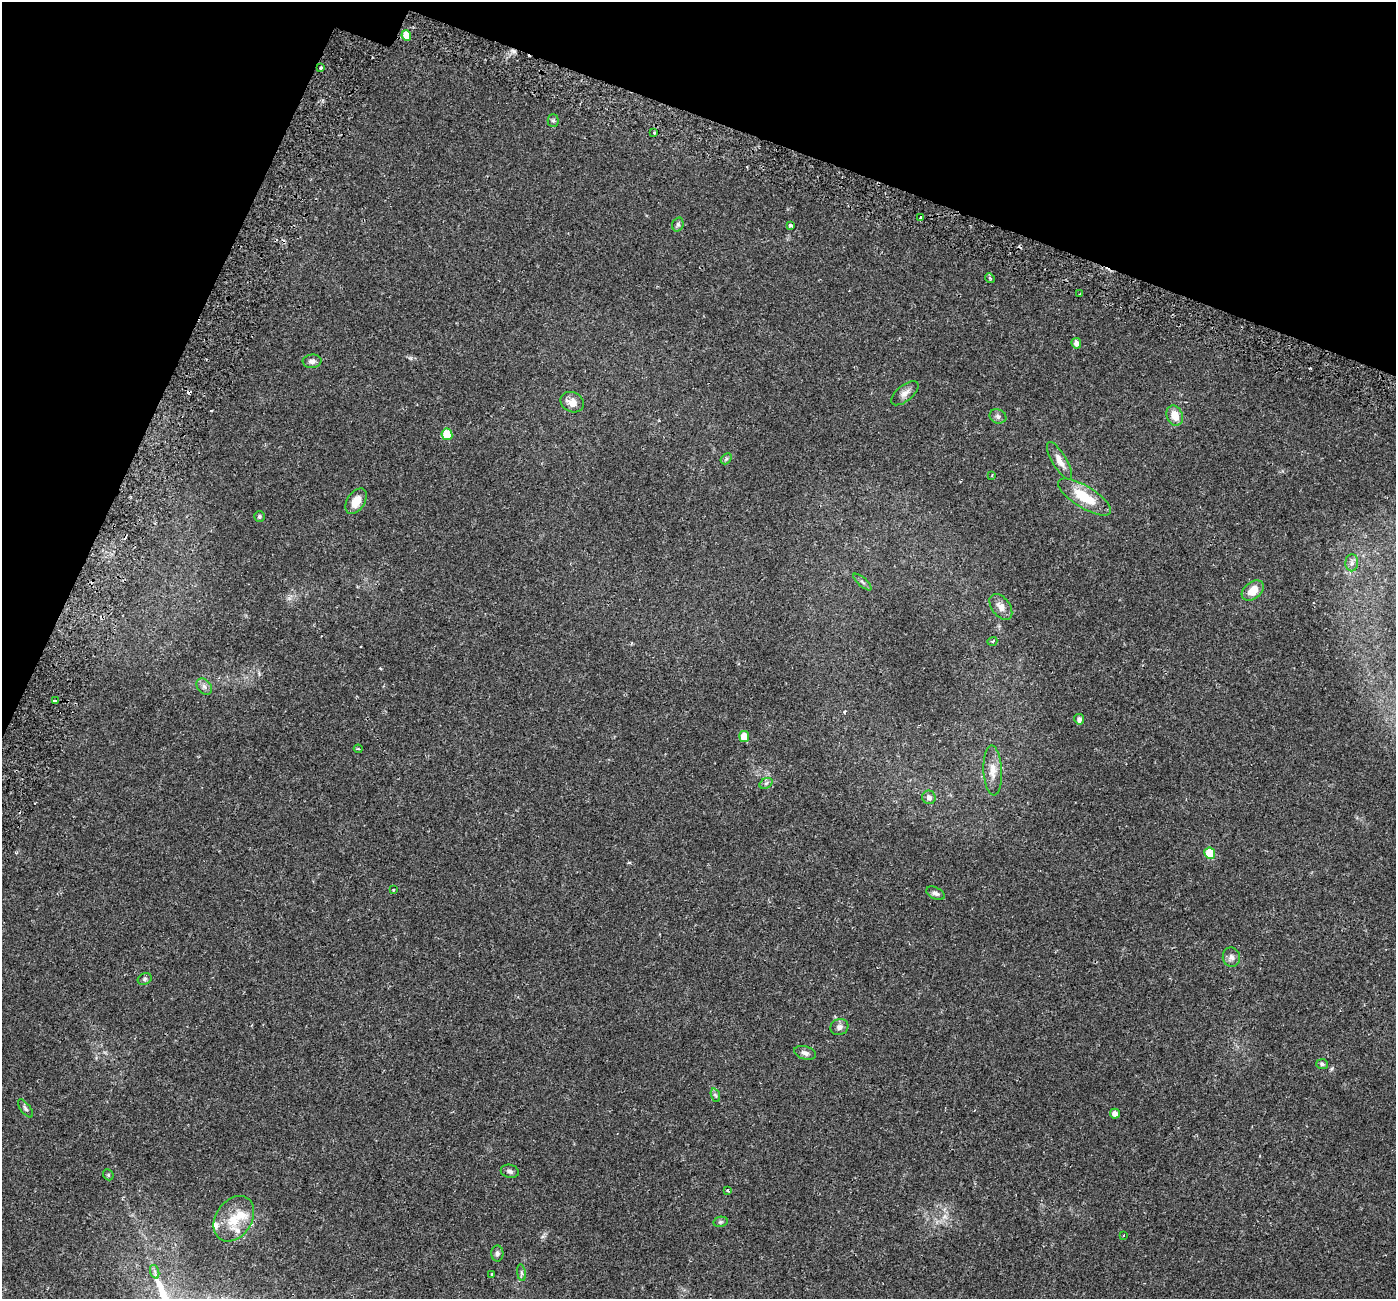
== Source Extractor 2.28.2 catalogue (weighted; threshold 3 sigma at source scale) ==
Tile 2 of 4 x 4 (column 2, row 1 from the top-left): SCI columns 1465-2858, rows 4185-5481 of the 5723 x 5838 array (HDU 1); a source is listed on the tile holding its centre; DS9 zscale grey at full resolution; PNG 1398 x 1301 px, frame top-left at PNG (2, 2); each listed source drawn as its Kron ellipse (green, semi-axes under 4 px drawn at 4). Shown black and unused: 18% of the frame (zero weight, under 2 of 3 exposures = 5% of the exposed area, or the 3 px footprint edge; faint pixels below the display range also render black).
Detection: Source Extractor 2.28.2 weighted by HDU 2 'WHT'; one run over the whole footprint, this tile lists its part. Background 0.0319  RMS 0.0039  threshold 0.0175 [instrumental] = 3 sigma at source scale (4.5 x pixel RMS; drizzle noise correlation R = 1.50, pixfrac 1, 0.0396/0.0396 arcsec/px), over >= 5 px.
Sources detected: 67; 8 cosmic-ray / hot-pixel residue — neither listed nor drawn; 3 inside a brighter listed object's ellipse — not listed separately; the other 56 listed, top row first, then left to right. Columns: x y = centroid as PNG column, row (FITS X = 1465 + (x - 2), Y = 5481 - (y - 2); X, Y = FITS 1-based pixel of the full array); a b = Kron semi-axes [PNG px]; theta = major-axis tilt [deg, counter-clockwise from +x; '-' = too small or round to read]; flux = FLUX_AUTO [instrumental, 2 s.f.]
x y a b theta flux
406 36 5 5 - 5.6
321 68 3 3 - 0.97
553 121 6 5 - 0.62
654 133 3 3 - 0.51
921 217 3 3 - 3.4
678 225 7 5 71 0.73
791 225 4 3 - 1.3
990 278 5 4 - 0.54
1080 294 3 2 - 0.41
1076 343 5 5 - 1.7
312 361 9 7 3 1.4
905 393 16 8 40 2.1
572 402 12 10 -26 3.3
998 416 8 7 - 1.1
1175 416 10 8 -66 4.2
447 434 6 5 - 9.8
726 459 6 4 45 0.62
1060 461 21 7 -59 3
992 475 3 2 - 0.35
1084 497 30 11 -32 11
356 501 14 8 57 4.6
259 516 5 5 - 0.59
1352 563 8 6 88 1.3
862 582 11 3 -41 0.71
1253 590 12 8 40 5
1001 607 14 9 -53 2.6
992 641 5 3 - 0.43
204 687 9 6 -49 1.3
56 701 4 3 - 7.7
1079 719 5 5 - 1.2
744 737 5 5 - 6.2
358 749 4 3 - 0.41
993 771 25 9 -87 4.1
766 783 7 5 30 0.72
929 797 7 6 - 1.4
1210 853 6 5 - 12
393 890 3 2 - 0.31
935 893 10 5 -25 1.1
1231 957 10 8 -79 1.6
145 979 7 5 24 0.69
839 1027 9 8 - 1.4
805 1053 11 6 -15 1.3
1322 1064 6 5 - 0.64
715 1095 7 4 -70 0.68
25 1108 11 5 -53 0.84
1115 1114 5 5 - 1.8
510 1171 9 6 -13 1
108 1175 6 5 - 0.52
728 1190 4 3 - 0.72
234 1219 25 18 56 8.9
720 1222 7 5 11 0.69
1123 1235 3 2 - 0.36
497 1253 8 6 89 0.94
155 1272 7 4 -72 0.81
521 1273 8 4 -81 0.7
492 1274 3 3 - 0.37